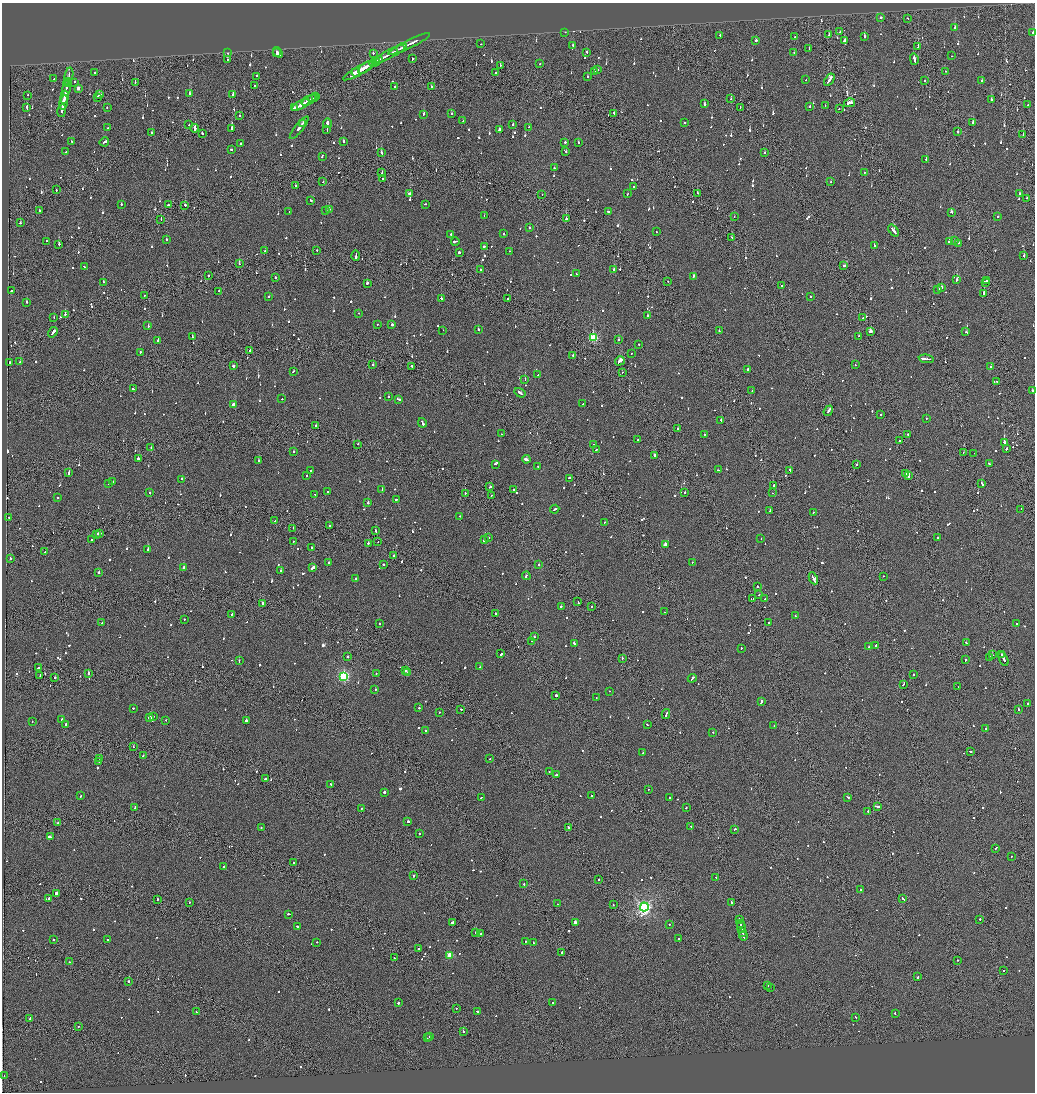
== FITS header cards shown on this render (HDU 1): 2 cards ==
NAXIS1  =                 2065
NAXIS2  =                 2180

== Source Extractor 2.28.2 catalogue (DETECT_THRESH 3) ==
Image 2065 x 2180 px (HDU 1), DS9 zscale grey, zoomed out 1/2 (1 PNG px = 2 x 2 image px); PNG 1037 x 1094 px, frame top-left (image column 1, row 2179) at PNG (2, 3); each listed source drawn as its Kron ellipse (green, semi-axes under 4 px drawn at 4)
Background -0.13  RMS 0.067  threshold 0.2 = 3 sigma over >= 5 px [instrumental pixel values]
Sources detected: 1268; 57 cannot appear on this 1/2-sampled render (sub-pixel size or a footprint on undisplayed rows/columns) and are neither listed nor drawn; of the other 1211, the 500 brightest by FLUX_AUTO listed and drawn (711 fainter detections omitted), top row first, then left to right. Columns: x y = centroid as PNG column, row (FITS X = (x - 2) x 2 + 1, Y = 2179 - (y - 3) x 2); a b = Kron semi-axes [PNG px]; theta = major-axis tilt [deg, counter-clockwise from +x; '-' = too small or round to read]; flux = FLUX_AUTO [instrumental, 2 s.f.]
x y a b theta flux
881 17 2 2 - 280
907 18 2 2 - 99
955 27 2 2 - 280
565 32 2 1 - 210
840 32 2 2 - 150
1033 32 2 2 - 120
829 35 2 2 - 250
720 36 2 1 - 150
864 36 2 2 - 1400
795 37 2 1 - 110
756 40 3 2 - 310
844 41 3 2 - 220
409 44 23 2 26 1200
481 44 2 2 - 220
573 45 2 2 - 130
918 46 3 1 - 520
400 48 3 2 - 500
809 49 2 1 - 100
276 52 3 1 - 360
278 52 6 2 -55 630
794 52 2 2 - 280
228 53 2 2 - 98
390 53 18 2 28 1700
587 53 2 2 - 260
373 54 2 2 - 180
952 56 2 1 - 120
228 59 2 2 - 160
412 59 2 2 - 180
914 59 5 2 - 300
378 60 5 2 - 590
375 62 5 2 - 730
540 64 2 2 - 110
500 65 2 1 - 260
365 67 8 2 36 1000
360 70 19 2 29 2500
598 70 2 2 - 100
946 71 2 2 - 120
95 72 2 2 - 84
356 72 4 2 - 760
495 72 2 2 - 110
594 72 2 1 - 250
69 76 9 2 78 460
256 76 2 2 - 140
588 77 2 2 - 100
54 79 2 2 - 100
806 80 2 1 - 90
829 80 7 2 54 490
925 80 2 2 - 97
981 81 3 2 - 130
67 82 4 1 - 350
74 82 2 2 - 85
135 82 2 2 - 98
255 85 2 1 - 310
395 86 2 1 - 180
431 87 2 2 - 95
66 88 8 2 78 830
78 88 3 2 - 100
99 94 3 2 - 160
190 94 3 2 - 460
27 95 2 2 - 340
233 95 2 2 - 610
316 96 2 1 - 110
64 97 6 2 79 600
97 97 2 2 - 160
313 98 5 1 - 290
731 99 2 1 - 93
309 100 8 2 28 480
991 100 2 2 - 340
63 102 7 2 79 920
849 103 5 2 - 380
704 104 2 2 - 490
301 105 9 2 29 740
1028 105 2 1 - 390
825 106 2 2 - 190
107 107 2 2 - 180
740 107 2 2 - 110
809 107 2 2 - 110
27 108 4 2 - 280
295 108 3 2 - 310
839 109 2 1 - 160
62 111 6 2 78 430
614 113 2 1 - 100
424 114 2 2 - 200
451 114 2 2 - 110
240 116 2 2 - 90
463 121 2 2 - 480
684 122 2 2 - 250
973 122 2 2 - 340
303 123 4 1 - 210
327 123 5 2 - 920
189 125 2 1 - 390
513 125 2 2 - 150
529 127 2 2 - 85
108 128 2 2 - 100
195 128 4 2 - 840
232 128 2 2 - 450
299 128 14 2 52 610
327 129 3 2 - 560
499 130 3 2 - 590
958 132 2 2 - 240
152 133 2 2 - 160
202 134 2 1 - 340
1023 135 3 2 - 120
71 141 2 2 - 200
104 142 5 2 - 510
343 142 3 2 - 250
565 142 2 2 - 140
241 143 2 2 - 1000
578 143 2 2 - 120
231 150 2 2 - 180
66 152 2 2 - 99
566 152 2 2 - 95
381 153 2 2 - 200
764 153 2 2 - 140
322 156 3 2 - 150
926 160 2 2 - 120
554 168 2 2 - 88
864 172 2 2 - 96
382 173 2 2 - 110
383 179 2 2 - 180
323 182 2 2 - 130
831 182 2 2 - 240
296 186 2 2 - 100
633 186 2 2 - 140
56 190 2 1 - 170
697 193 2 1 - 600
1020 193 2 2 - 260
409 194 3 2 - 190
542 194 2 1 - 120
627 194 2 2 - 87
1027 198 2 2 - 100
311 200 3 2 - 160
121 204 2 2 - 300
425 204 2 2 - 87
168 205 2 1 - 220
185 205 2 2 - 86
329 209 2 2 - 140
326 210 2 2 - 390
40 211 2 2 - 190
609 211 3 2 - 170
289 212 2 2 - 85
951 212 2 2 - 350
484 216 2 2 - 110
734 217 2 1 - 120
998 217 2 2 - 340
161 219 2 1 - 260
566 219 2 2 - 1300
20 223 2 2 - 250
529 228 2 2 - 86
893 230 7 2 -53 360
656 231 2 2 - 85
504 233 2 2 - 88
451 234 2 2 - 340
732 238 3 2 - 160
166 240 2 2 - 220
47 241 2 2 - 130
455 241 4 2 - 300
949 241 2 2 - 450
954 241 2 2 - 120
958 243 2 2 - 110
59 244 2 2 - 200
874 245 3 2 - 190
485 246 4 2 - 220
317 250 2 2 - 91
265 251 2 1 - 100
509 251 2 2 - 89
459 252 2 2 - 800
356 256 5 1 - 510
1024 256 2 2 - 500
239 264 2 1 - 200
844 266 3 2 - 220
84 267 3 2 - 170
481 270 2 2 - 900
614 270 2 2 - 140
576 274 2 2 - 340
208 275 2 2 - 230
275 277 2 2 - 210
693 277 3 2 - 150
956 280 4 2 - 170
987 280 2 2 - 420
668 281 2 1 - 98
103 282 2 2 - 380
985 282 2 2 - 290
367 283 2 2 - 380
781 286 2 1 - 90
942 287 2 2 - 280
938 290 3 2 - 140
11 291 2 2 - 250
218 291 2 1 - 86
984 293 2 1 - 3000
144 295 2 1 - 150
269 296 2 2 - 92
810 297 2 2 - 140
508 298 2 2 - 140
441 299 3 2 - 510
26 302 2 2 - 300
359 313 2 2 - 110
65 314 2 2 - 110
648 316 3 2 - 110
54 318 2 2 - 88
863 318 4 1 - 200
377 325 2 2 - 110
392 325 2 2 - 690
148 326 2 2 - 160
478 329 2 2 - 370
443 330 2 2 - 210
719 331 2 2 - 120
53 332 5 2 - 1600
870 332 4 2 - 250
966 332 3 2 - 250
859 336 2 2 - 85
192 337 4 2 - 360
593 338 3 3 - 1200
158 340 2 2 - 490
618 340 2 2 - 200
639 344 2 2 - 89
250 351 2 2 - 310
140 352 2 1 - 680
631 353 2 1 - 140
573 355 2 2 - 160
926 359 8 2 -7 560
620 361 5 2 - 1300
20 362 2 2 - 200
10 363 2 2 - 190
373 364 2 2 - 420
855 365 2 2 - 94
233 366 2 1 - 2000
412 366 3 2 - 130
990 367 2 2 - 86
748 370 2 2 - 470
293 371 3 2 - 110
622 372 2 2 - 87
538 375 2 2 - 190
525 379 2 2 - 660
996 381 2 1 - 460
133 389 3 2 - 350
752 391 2 2 - 120
1032 391 2 2 - 910
520 393 6 2 -32 460
388 397 2 2 - 220
282 399 2 2 - 110
398 399 3 2 - 250
583 404 2 2 - 180
233 405 3 2 - 220
828 411 6 2 54 330
880 415 2 2 - 160
926 419 2 2 - 99
721 420 3 2 - 150
422 423 5 2 - 410
316 426 2 2 - 95
678 429 2 2 - 410
501 434 2 2 - 150
908 434 2 2 - 360
704 435 2 2 - 84
637 440 2 1 - 130
899 441 2 1 - 230
1004 442 2 2 - 1900
358 444 2 2 - 130
594 445 2 2 - 94
151 448 2 1 - 150
1007 449 2 2 - 280
596 450 2 2 - 130
293 452 2 2 - 180
963 453 2 1 - 100
974 453 2 1 - 130
654 455 2 2 - 640
138 459 2 2 - 450
526 459 4 2 - 690
259 461 3 2 - 190
495 464 2 2 - 230
989 464 3 2 - 150
857 465 2 2 - 110
538 466 2 2 - 100
311 470 2 2 - 490
718 470 2 2 - 92
790 470 3 2 - 93
69 473 2 2 - 390
906 473 2 1 - 280
307 476 2 2 - 140
909 476 3 1 - 840
570 478 3 2 - 240
182 479 2 2 - 230
113 482 2 2 - 130
108 483 2 2 - 84
982 484 4 2 - 440
774 485 2 2 - 1100
490 487 2 2 - 180
514 489 2 2 - 980
382 490 3 2 - 270
328 491 2 2 - 100
685 492 2 2 - 97
150 493 2 2 - 160
465 493 2 2 - 92
772 493 2 1 - 190
315 494 2 1 - 120
491 495 2 1 - 89
57 497 2 2 - 110
396 500 2 2 - 250
368 503 2 2 - 160
555 509 4 2 - 210
1021 509 2 1 - 88
770 511 3 2 - 240
813 512 2 2 - 870
460 516 2 1 - 99
9 517 2 2 - 88
275 521 2 2 - 99
604 522 2 2 - 87
330 525 2 2 - 400
293 528 2 1 - 99
376 531 2 2 - 160
99 533 4 2 - 440
96 535 3 1 - 310
938 537 2 1 - 200
489 538 2 2 - 84
761 539 2 1 - 200
91 540 2 2 - 360
484 540 3 2 - 160
293 541 2 1 - 89
378 541 2 1 - 130
368 543 2 2 - 120
665 545 3 2 - 140
311 547 2 1 - 480
148 550 2 2 - 1100
45 552 2 2 - 280
394 555 2 2 - 120
10 559 2 2 - 200
328 562 2 2 - 94
692 562 2 2 - 120
383 564 2 2 - 340
539 565 2 2 - 800
183 567 2 2 - 120
313 567 3 2 - 370
281 570 2 2 - 150
99 572 2 2 - 110
526 576 4 2 - 260
883 576 2 2 - 110
356 578 2 2 - 450
813 578 6 2 -65 550
757 586 2 2 - 260
759 595 2 1 - 85
753 599 2 1 - 110
764 599 2 2 - 89
578 602 2 1 - 490
263 603 2 1 - 2600
561 606 2 2 - 630
591 606 2 1 - 220
665 612 2 2 - 91
495 613 2 2 - 200
232 614 2 2 - 150
795 616 2 2 - 300
184 619 2 2 - 110
769 622 2 2 - 210
102 623 2 2 - 250
379 623 2 2 - 84
1017 624 2 2 - 100
534 637 2 2 - 220
531 641 2 1 - 200
574 643 3 2 - 150
966 643 2 2 - 140
876 645 2 2 - 100
869 647 2 2 - 110
741 648 2 2 - 130
501 654 2 2 - 510
992 655 2 1 - 160
1002 655 2 1 - 110
347 657 2 2 - 370
990 657 2 2 - 190
622 658 2 1 - 130
1003 659 7 2 -65 410
965 660 3 2 - 89
239 661 2 2 - 96
480 667 3 2 - 130
38 668 3 2 - 270
406 671 2 2 - 300
407 672 2 2 - 86
89 673 2 2 - 270
376 674 2 2 - 89
914 674 2 2 - 110
40 676 4 1 - 200
344 676 3 3 - 2000
55 678 3 2 - 100
692 678 4 2 - 250
903 684 3 1 - 210
958 687 2 2 - 93
375 689 2 2 - 93
609 691 2 2 - 90
556 695 2 2 - 460
596 698 2 2 - 120
761 702 3 2 - 220
1028 704 2 2 - 620
133 708 2 2 - 150
419 708 2 2 - 400
461 709 2 1 - 270
1018 709 2 2 - 250
439 712 2 2 - 84
666 714 5 2 - 560
153 716 2 2 - 87
150 718 4 2 - 550
62 719 2 2 - 320
166 720 2 2 - 88
32 721 2 1 - 140
246 721 2 1 - 1600
66 725 3 2 - 170
647 725 2 1 - 190
774 725 2 2 - 130
986 728 2 2 - 190
425 731 2 2 - 430
713 732 2 2 - 110
133 747 2 2 - 89
970 751 3 2 - 170
643 753 2 2 - 130
143 755 2 2 - 120
99 758 2 2 - 150
490 759 2 2 - 97
99 762 2 1 - 160
549 772 2 2 - 88
557 775 3 2 - 200
265 779 2 2 - 350
331 784 2 2 - 94
648 789 2 1 - 140
384 792 2 2 - 410
81 796 2 2 - 87
591 796 2 2 - 190
481 797 2 2 - 200
847 797 3 2 - 170
669 798 2 2 - 120
877 806 4 2 - 450
135 807 2 2 - 140
361 808 2 2 - 200
686 808 2 1 - 690
868 811 2 2 - 190
408 821 2 2 - 230
58 823 3 2 - 160
691 826 2 2 - 160
568 827 2 2 - 200
261 828 2 2 - 110
734 829 2 1 - 260
420 834 2 2 - 140
50 837 4 2 - 350
996 848 3 2 - 170
1011 857 2 2 - 89
294 862 2 2 - 88
223 867 2 2 - 110
414 876 2 2 - 170
716 877 2 1 - 100
599 880 2 2 - 600
524 884 2 2 - 510
860 889 2 2 - 1800
56 893 2 2 - 1000
49 898 3 2 - 190
157 899 2 1 - 270
903 899 3 2 - 180
189 902 2 2 - 88
731 902 3 2 - 170
557 904 2 2 - 86
613 905 2 1 - 110
644 907 4 4 - 4400
289 914 2 2 - 160
980 919 2 2 - 180
739 920 4 2 - 270
452 922 3 2 - 1700
575 922 3 2 - 110
669 924 2 2 - 170
740 924 3 2 - 340
297 926 2 2 - 150
741 927 6 2 -78 690
475 932 2 2 - 110
742 933 3 1 - 260
481 934 2 2 - 110
743 936 4 1 - 380
679 939 2 2 - 140
53 940 2 2 - 380
108 940 2 2 - 140
526 941 2 2 - 110
317 942 2 2 - 98
534 943 3 2 - 200
419 949 2 2 - 210
562 952 2 2 - 520
449 956 3 3 - 270
394 958 2 1 - 84
957 960 2 1 - 89
70 962 2 2 - 90
1004 970 2 2 - 88
918 977 3 1 - 310
128 981 2 2 - 730
768 986 2 1 - 300
771 987 2 1 - 280
553 1002 2 2 - 130
399 1003 2 2 - 460
457 1008 2 1 - 89
477 1011 3 2 - 260
196 1012 2 1 - 170
895 1013 2 2 - 210
856 1017 2 2 - 89
30 1018 3 2 - 380
78 1027 2 1 - 360
463 1031 2 2 - 290
430 1036 2 2 - 140
427 1038 2 1 - 98
4 1076 2 2 - 110
At the frame edge (FLAGS 8, measured only in part): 1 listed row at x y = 1033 32
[711 fainter detections neither listed nor drawn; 57 sub-pixel or undisplayed-footprint detections neither listed nor drawn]